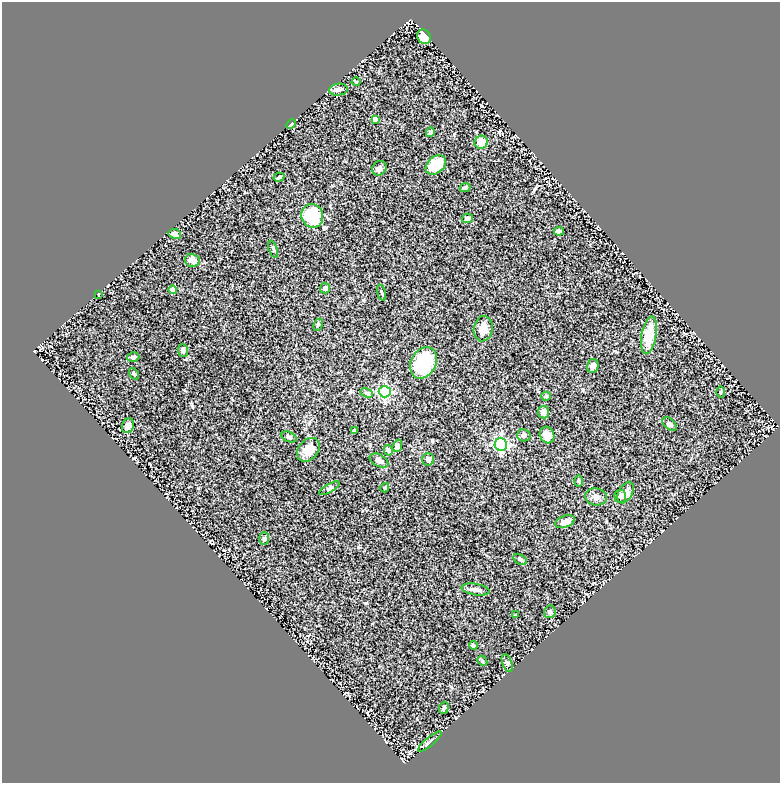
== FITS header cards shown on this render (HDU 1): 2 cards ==
NAXIS1  =                  778
NAXIS2  =                  781

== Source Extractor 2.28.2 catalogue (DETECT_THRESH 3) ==
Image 778 x 781 px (HDU 1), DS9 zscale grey, 1 PNG px = 1 image px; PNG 782 x 785 px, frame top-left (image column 1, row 781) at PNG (2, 2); each listed source drawn as its Kron ellipse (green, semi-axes under 4 px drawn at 4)
Background 0.704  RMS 0.041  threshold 0.123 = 3 sigma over >= 5 px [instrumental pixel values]
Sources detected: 63; all 63 listed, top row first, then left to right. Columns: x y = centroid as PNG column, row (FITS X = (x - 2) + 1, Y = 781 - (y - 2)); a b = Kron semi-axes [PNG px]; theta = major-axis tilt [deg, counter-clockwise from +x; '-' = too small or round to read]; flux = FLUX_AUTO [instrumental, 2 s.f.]
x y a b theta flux
424 37 7 6 - 48
356 82 4 4 - 2.4
338 90 9 6 8 8.9
375 119 4 4 - 13
291 124 5 4 - 3.5
430 132 5 4 - 7.4
481 142 7 6 - 32
436 165 11 8 41 69
379 168 8 6 44 8.8
279 177 5 4 - 3.9
465 188 5 4 - 5.6
312 216 12 11 - 110
467 218 5 4 - 11
559 231 5 4 - 13
175 234 6 5 - 9.9
273 249 9 3 -70 4
192 260 7 6 - 21
325 288 5 5 - 9.7
173 289 4 4 - 26
382 293 8 2 -74 3.2
98 294 3 2 - 1.8
318 325 6 4 62 4.5
483 329 13 9 80 28
649 335 19 7 80 71
183 351 6 5 - 9.6
133 357 6 5 - 5.7
424 363 16 12 62 130
593 366 7 5 76 13
134 374 6 3 -54 3.1
385 392 6 5 - 280
720 392 5 3 - 2.5
367 393 6 4 -26 3.9
546 396 5 4 - 3.1
544 412 6 5 - 16
669 424 8 5 -39 5.7
128 426 7 6 - 15
354 431 4 3 - 8.5
524 435 7 6 - 7.8
547 435 9 7 -63 18
289 437 8 5 -23 5.7
501 444 6 6 - 400
397 446 6 4 70 16
308 450 13 9 50 34
388 450 5 4 - 3.7
428 459 6 6 - 6.2
379 461 10 6 -27 12
578 481 6 4 90 3.4
329 488 11 4 29 6
385 488 4 3 - 2.7
626 493 12 6 62 20
620 496 7 5 -88 5.3
596 497 11 8 -9 13
565 522 10 6 20 16
264 539 6 5 - 4.6
520 559 7 4 -33 6.1
476 589 14 5 -9 12
550 612 6 5 - 5.6
515 615 3 3 - 2.9
473 645 4 3 - 4.2
482 661 5 4 - 3.4
507 663 9 4 -69 6.2
444 708 6 4 67 4.9
430 741 15 3 39 6.9